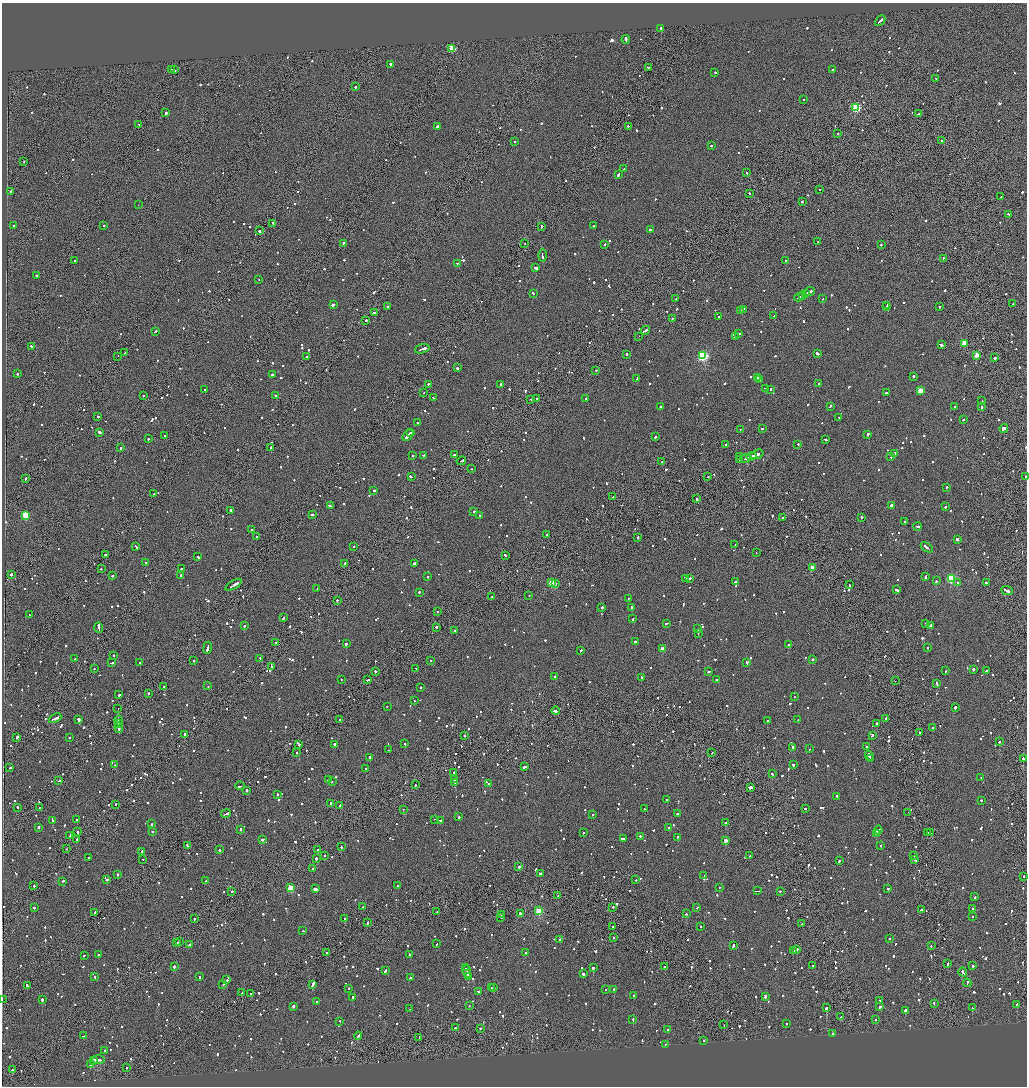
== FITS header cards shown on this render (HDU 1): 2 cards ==
NAXIS1  =                 2050
NAXIS2  =                 2168

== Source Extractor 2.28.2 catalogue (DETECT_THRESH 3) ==
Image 2050 x 2168 px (HDU 1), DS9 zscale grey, zoomed out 1/2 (1 PNG px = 2 x 2 image px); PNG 1029 x 1088 px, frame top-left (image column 2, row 2167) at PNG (2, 3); each listed source drawn as its Kron ellipse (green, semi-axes under 4 px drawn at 4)
Background -0.0668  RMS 0.067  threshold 0.2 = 3 sigma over >= 5 px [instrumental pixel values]
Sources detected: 1681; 56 cannot appear on this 1/2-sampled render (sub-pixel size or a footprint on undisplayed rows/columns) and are neither listed nor drawn; of the other 1625, the 500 brightest by FLUX_AUTO listed and drawn (1125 fainter detections omitted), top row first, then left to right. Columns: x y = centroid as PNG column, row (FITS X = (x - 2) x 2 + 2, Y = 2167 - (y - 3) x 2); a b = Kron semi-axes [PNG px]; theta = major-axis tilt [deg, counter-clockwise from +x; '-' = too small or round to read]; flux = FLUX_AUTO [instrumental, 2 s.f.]
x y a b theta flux
880 21 6 2 47 350
661 28 2 2 - 460
626 39 4 2 - 1000
452 48 3 3 - 570
390 65 2 2 - 1200
649 67 2 1 - 240
171 69 2 2 - 130
174 70 2 2 - 140
833 70 2 2 - 220
715 72 2 2 - 170
936 78 2 2 - 140
355 87 2 2 - 610
804 99 2 1 - 190
856 107 3 3 - 1100
166 113 2 2 - 400
919 114 3 2 - 310
139 125 2 2 - 120
437 126 2 2 - 630
628 126 2 2 - 130
838 133 2 2 - 120
941 141 2 2 - 240
514 142 2 2 - 170
711 146 2 2 - 460
24 162 2 2 - 120
624 169 3 2 - 290
746 173 2 2 - 120
618 174 3 2 - 380
820 189 2 1 - 130
10 192 2 2 - 160
749 193 2 2 - 180
1001 197 3 2 - 650
803 202 3 2 - 180
138 205 2 1 - 170
1008 214 3 2 - 190
273 223 3 2 - 270
13 225 2 2 - 190
104 225 2 2 - 230
593 226 2 2 - 160
541 227 3 1 - 220
651 229 4 2 - 290
259 231 2 2 - 460
818 242 2 2 - 190
343 243 2 2 - 120
525 243 2 1 - 130
881 244 2 2 - 200
605 245 2 2 - 170
542 255 6 2 88 370
943 258 2 2 - 150
785 260 2 2 - 170
75 261 2 2 - 350
457 263 2 1 - 130
535 267 3 2 - 1200
36 276 2 2 - 190
259 279 2 2 - 150
810 291 5 2 - 270
533 293 3 2 - 150
805 294 4 2 - 370
803 295 3 1 - 210
799 297 6 2 27 600
676 299 2 2 - 210
823 299 2 2 - 200
333 304 2 2 - 1400
1013 304 2 1 - 210
887 305 3 2 - 200
387 306 2 2 - 230
886 307 2 2 - 190
940 307 2 2 - 190
743 309 3 2 - 250
741 310 3 2 - 280
374 312 4 2 - 330
774 315 3 2 - 240
718 317 2 2 - 120
672 319 2 2 - 140
366 320 2 2 - 380
645 330 4 2 - 780
155 331 3 2 - 190
739 334 3 2 - 190
639 336 2 1 - 280
735 337 2 2 - 520
964 343 3 3 - 410
941 345 4 2 - 290
32 346 3 2 - 270
422 349 7 2 18 490
125 352 2 1 - 130
627 354 3 2 - 160
817 354 4 2 - 1200
977 355 3 3 - 320
118 356 2 1 - 130
703 356 4 3 - 1700
306 357 2 2 - 220
994 358 2 2 - 730
457 368 2 2 - 640
596 370 2 2 - 220
18 374 2 2 - 590
272 374 2 2 - 370
913 376 2 2 - 170
757 377 2 2 - 130
637 379 3 2 - 300
759 379 2 2 - 250
819 383 2 2 - 270
428 384 2 2 - 600
501 384 2 2 - 510
766 388 4 2 - 310
771 389 2 2 - 140
204 390 2 2 - 150
920 391 3 3 - 320
423 393 2 1 - 190
887 393 3 2 - 140
143 395 2 2 - 130
276 396 3 2 - 200
433 398 3 2 - 250
536 398 2 2 - 150
531 399 2 2 - 130
586 399 2 2 - 200
982 401 2 1 - 140
830 406 3 2 - 180
955 406 2 2 - 130
660 407 2 2 - 170
981 407 2 2 - 320
98 416 2 2 - 180
839 417 3 2 - 240
963 420 2 2 - 130
417 422 2 2 - 260
762 428 2 2 - 140
1004 428 4 2 - 1700
740 429 2 1 - 210
100 432 4 2 - 530
410 433 2 1 - 460
868 434 2 2 - 850
165 435 2 2 - 300
408 435 6 2 50 1700
655 437 2 2 - 160
148 439 2 2 - 250
825 440 3 2 - 160
798 444 2 2 - 180
725 445 3 2 - 280
271 447 2 2 - 310
120 448 2 1 - 1200
895 453 3 2 - 180
757 454 7 2 19 1200
423 455 3 2 - 130
454 455 2 2 - 570
413 456 2 2 - 1300
740 456 2 2 - 190
751 456 5 2 - 1000
891 457 2 2 - 280
745 458 5 1 - 910
740 460 3 2 - 530
461 461 5 2 - 260
662 462 2 2 - 150
471 469 2 2 - 130
411 476 3 2 - 220
1025 476 2 1 - 130
708 477 2 2 - 120
25 478 3 2 - 150
946 487 2 2 - 150
374 490 2 2 - 280
154 494 2 2 - 130
612 497 2 2 - 120
696 499 2 1 - 490
892 505 3 2 - 4000
331 506 4 2 - 240
946 507 3 2 - 150
230 510 2 2 - 830
474 511 2 2 - 200
313 514 2 2 - 150
26 515 3 3 - 640
479 515 2 2 - 130
861 517 2 2 - 190
782 518 2 2 - 160
905 521 2 2 - 160
918 526 4 2 - 380
251 530 2 2 - 180
547 534 2 2 - 160
257 536 2 2 - 130
638 537 2 2 - 270
957 540 3 2 - 1000
735 544 2 2 - 120
136 546 4 2 - 260
353 546 2 2 - 130
927 547 6 2 -35 390
756 553 2 1 - 260
105 555 2 2 - 260
505 555 3 2 - 210
198 557 2 2 - 160
146 563 2 2 - 430
344 563 2 2 - 400
414 563 2 2 - 280
812 567 2 2 - 200
181 568 2 2 - 140
101 569 2 2 - 200
11 574 2 2 - 2500
112 575 2 2 - 190
181 575 2 2 - 610
428 576 2 2 - 170
926 576 4 2 - 210
686 578 4 2 - 260
690 578 2 2 - 160
951 578 3 3 - 1200
936 581 2 2 - 410
735 582 3 2 - 140
957 582 2 1 - 330
552 583 3 3 - 580
987 583 3 2 - 250
555 584 2 2 - 130
234 585 9 2 30 660
850 585 3 2 - 140
317 588 2 2 - 170
896 590 4 2 - 330
1007 591 6 2 -23 550
419 592 2 2 - 160
529 595 2 1 - 120
492 597 3 2 - 140
628 598 2 1 - 150
337 600 2 1 - 1300
602 607 2 2 - 650
631 607 2 2 - 230
437 612 2 2 - 190
29 615 2 2 - 180
283 618 3 2 - 230
633 619 3 2 - 150
667 623 3 2 - 120
925 623 2 1 - 190
931 625 3 2 - 210
244 626 2 2 - 460
436 627 2 2 - 1200
98 628 5 2 - 620
698 629 2 2 - 150
455 631 2 1 - 150
698 634 2 2 - 360
635 641 2 2 - 250
275 643 2 2 - 130
346 643 2 2 - 1200
789 645 2 2 - 1800
207 648 6 2 79 410
928 648 2 2 - 150
662 649 2 2 - 210
580 650 2 2 - 130
114 655 2 2 - 130
260 658 2 2 - 960
74 659 2 2 - 280
812 659 2 2 - 420
194 660 3 2 - 150
430 660 2 1 - 200
140 662 2 1 - 190
111 663 3 2 - 160
747 663 3 2 - 230
271 667 2 2 - 130
416 668 3 1 - 340
94 669 2 2 - 120
974 669 2 2 - 580
375 671 2 1 - 540
709 671 3 2 - 220
945 671 2 2 - 140
986 671 2 2 - 330
555 676 2 2 - 130
641 677 2 2 - 250
341 680 2 1 - 180
368 680 3 2 - 230
717 680 3 2 - 170
895 681 2 1 - 250
937 683 3 2 - 320
164 686 2 2 - 190
208 686 2 2 - 150
420 687 2 2 - 420
149 693 2 2 - 430
119 695 2 2 - 340
794 696 2 2 - 260
415 701 2 1 - 200
387 706 2 2 - 140
955 707 2 2 - 510
118 708 2 1 - 200
556 711 4 2 - 280
55 718 7 2 26 680
885 718 2 1 - 290
79 719 3 2 - 480
118 720 5 1 - 820
340 720 2 2 - 130
798 720 2 1 - 130
767 721 2 2 - 360
119 723 2 2 - 260
876 724 2 2 - 150
119 728 5 2 - 310
932 728 2 2 - 300
920 732 2 2 - 310
184 735 4 2 - 220
464 735 2 2 - 120
872 735 3 2 - 300
16 737 3 2 - 580
70 737 2 1 - 140
999 742 2 2 - 520
299 744 3 2 - 140
334 744 2 2 - 510
405 744 2 2 - 190
866 747 2 2 - 440
793 748 4 2 - 200
809 749 2 2 - 120
388 750 2 2 - 160
712 752 2 2 - 150
296 753 2 2 - 280
869 756 5 2 - 860
370 757 3 2 - 530
871 758 2 2 - 310
1023 759 3 2 - 1600
115 765 2 2 - 130
793 765 2 2 - 190
525 766 4 2 - 400
10 768 3 2 - 140
366 768 2 2 - 370
454 772 2 2 - 150
772 774 2 2 - 260
981 777 2 2 - 130
455 779 2 2 - 230
328 780 2 1 - 200
59 781 2 2 - 210
332 781 2 2 - 180
455 782 3 2 - 750
489 784 2 2 - 150
415 785 2 2 - 320
240 786 4 2 - 220
751 787 3 2 - 770
246 790 2 2 - 1500
277 794 2 2 - 320
836 796 2 2 - 160
667 800 2 2 - 220
981 800 2 2 - 130
116 804 2 2 - 830
331 804 3 1 - 180
340 805 2 2 - 1100
17 807 2 2 - 180
39 808 2 2 - 260
805 808 2 2 - 140
403 809 2 1 - 260
644 809 2 2 - 130
908 812 2 1 - 340
226 814 5 2 - 510
592 814 2 2 - 480
677 814 2 2 - 290
458 817 2 1 - 270
434 819 2 1 - 320
52 820 2 2 - 130
77 820 2 2 - 320
440 820 4 2 - 230
726 823 2 2 - 180
151 824 2 2 - 210
38 827 2 2 - 160
669 827 2 2 - 130
240 829 2 2 - 930
878 830 4 2 - 1400
78 832 2 2 - 320
152 832 2 2 - 170
928 832 2 1 - 520
583 833 2 2 - 130
930 833 3 2 - 350
876 834 2 2 - 450
70 835 4 2 - 260
640 836 2 2 - 140
677 837 2 2 - 220
76 839 2 1 - 340
262 839 3 2 - 210
623 839 3 2 - 210
726 840 2 2 - 130
187 845 3 2 - 160
880 845 2 2 - 120
341 847 2 2 - 330
66 849 2 1 - 330
219 850 2 2 - 190
318 850 2 2 - 160
142 851 2 2 - 160
324 855 2 2 - 210
914 855 2 2 - 130
750 856 2 2 - 130
88 858 2 1 - 150
316 858 2 2 - 530
143 859 2 1 - 170
915 860 3 2 - 220
839 861 2 2 - 130
518 867 2 2 - 1200
313 869 2 1 - 160
540 873 3 2 - 260
117 874 2 2 - 400
704 876 2 2 - 130
1023 876 2 2 - 200
107 879 2 2 - 400
636 880 2 1 - 290
62 881 2 1 - 440
205 881 2 2 - 180
34 886 2 2 - 130
398 886 2 2 - 150
719 887 2 2 - 340
290 888 3 3 - 420
315 889 3 2 - 360
888 889 2 2 - 190
232 891 2 2 - 570
757 891 2 2 - 240
780 891 2 2 - 130
558 895 2 1 - 520
975 897 2 2 - 140
34 907 2 2 - 330
363 907 2 2 - 160
613 907 2 2 - 280
697 908 3 2 - 480
972 908 2 2 - 370
921 910 2 2 - 830
539 911 3 3 - 920
95 912 2 2 - 140
437 912 2 1 - 130
520 913 2 2 - 330
501 914 2 2 - 270
686 914 2 2 - 150
972 916 2 2 - 150
501 917 2 1 - 290
194 918 2 1 - 210
345 919 2 2 - 240
367 923 2 2 - 220
802 924 2 1 - 140
701 926 2 2 - 180
612 927 2 2 - 280
303 931 2 2 - 220
613 938 2 1 - 250
560 939 2 2 - 480
889 939 2 2 - 120
179 941 2 2 - 400
177 943 2 1 - 190
189 944 3 2 - 220
437 944 2 2 - 140
733 946 4 2 - 260
931 946 2 2 - 220
797 949 2 2 - 240
793 950 2 1 - 260
525 952 2 2 - 170
326 953 2 2 - 350
99 954 2 2 - 390
410 954 2 2 - 230
84 955 2 2 - 150
948 964 3 1 - 170
813 965 2 2 - 170
664 966 2 2 - 500
973 966 2 2 - 370
174 967 2 2 - 550
466 968 2 2 - 710
593 968 2 2 - 2400
386 970 3 2 - 710
467 971 6 2 -79 430
963 972 5 2 - 850
583 974 2 2 - 510
468 976 3 2 - 180
95 977 2 1 - 560
200 977 3 2 - 140
410 978 2 2 - 280
227 980 2 2 - 340
967 983 4 2 - 260
223 984 2 1 - 480
313 984 3 2 - 430
27 986 4 2 - 290
349 988 2 2 - 130
491 988 2 1 - 350
494 988 2 2 - 380
614 989 2 2 - 530
606 990 2 2 - 130
478 991 3 2 - 160
242 993 2 2 - 140
251 993 2 1 - 140
634 996 2 2 - 140
352 997 2 2 - 830
765 997 3 2 - 320
2 999 2 1 - 140
42 999 2 2 - 680
880 1001 2 2 - 260
316 1002 2 2 - 130
934 1003 2 2 - 150
469 1005 2 2 - 130
1017 1005 3 2 - 460
293 1006 2 2 - 420
880 1007 2 2 - 350
826 1008 2 2 - 2400
972 1008 2 1 - 480
410 1009 2 2 - 190
905 1010 2 2 - 690
841 1017 2 2 - 210
875 1019 2 2 - 180
633 1020 3 2 - 200
340 1021 2 2 - 200
786 1024 2 2 - 120
724 1025 2 1 - 260
455 1028 2 2 - 650
480 1028 2 2 - 240
667 1030 2 2 - 360
832 1034 3 2 - 270
83 1036 3 2 - 230
358 1036 4 2 - 300
419 1038 3 2 - 200
703 1040 2 1 - 210
666 1044 2 1 - 140
104 1051 3 2 - 390
99 1060 6 1 -2 1300
94 1061 3 2 - 1100
90 1064 2 2 - 180
126 1067 2 2 - 320
13 1070 3 2 - 160
At the frame edge (FLAGS 8, measured only in part): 2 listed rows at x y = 1025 476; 2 999
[1125 fainter detections neither listed nor drawn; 56 sub-pixel or undisplayed-footprint detections neither listed nor drawn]